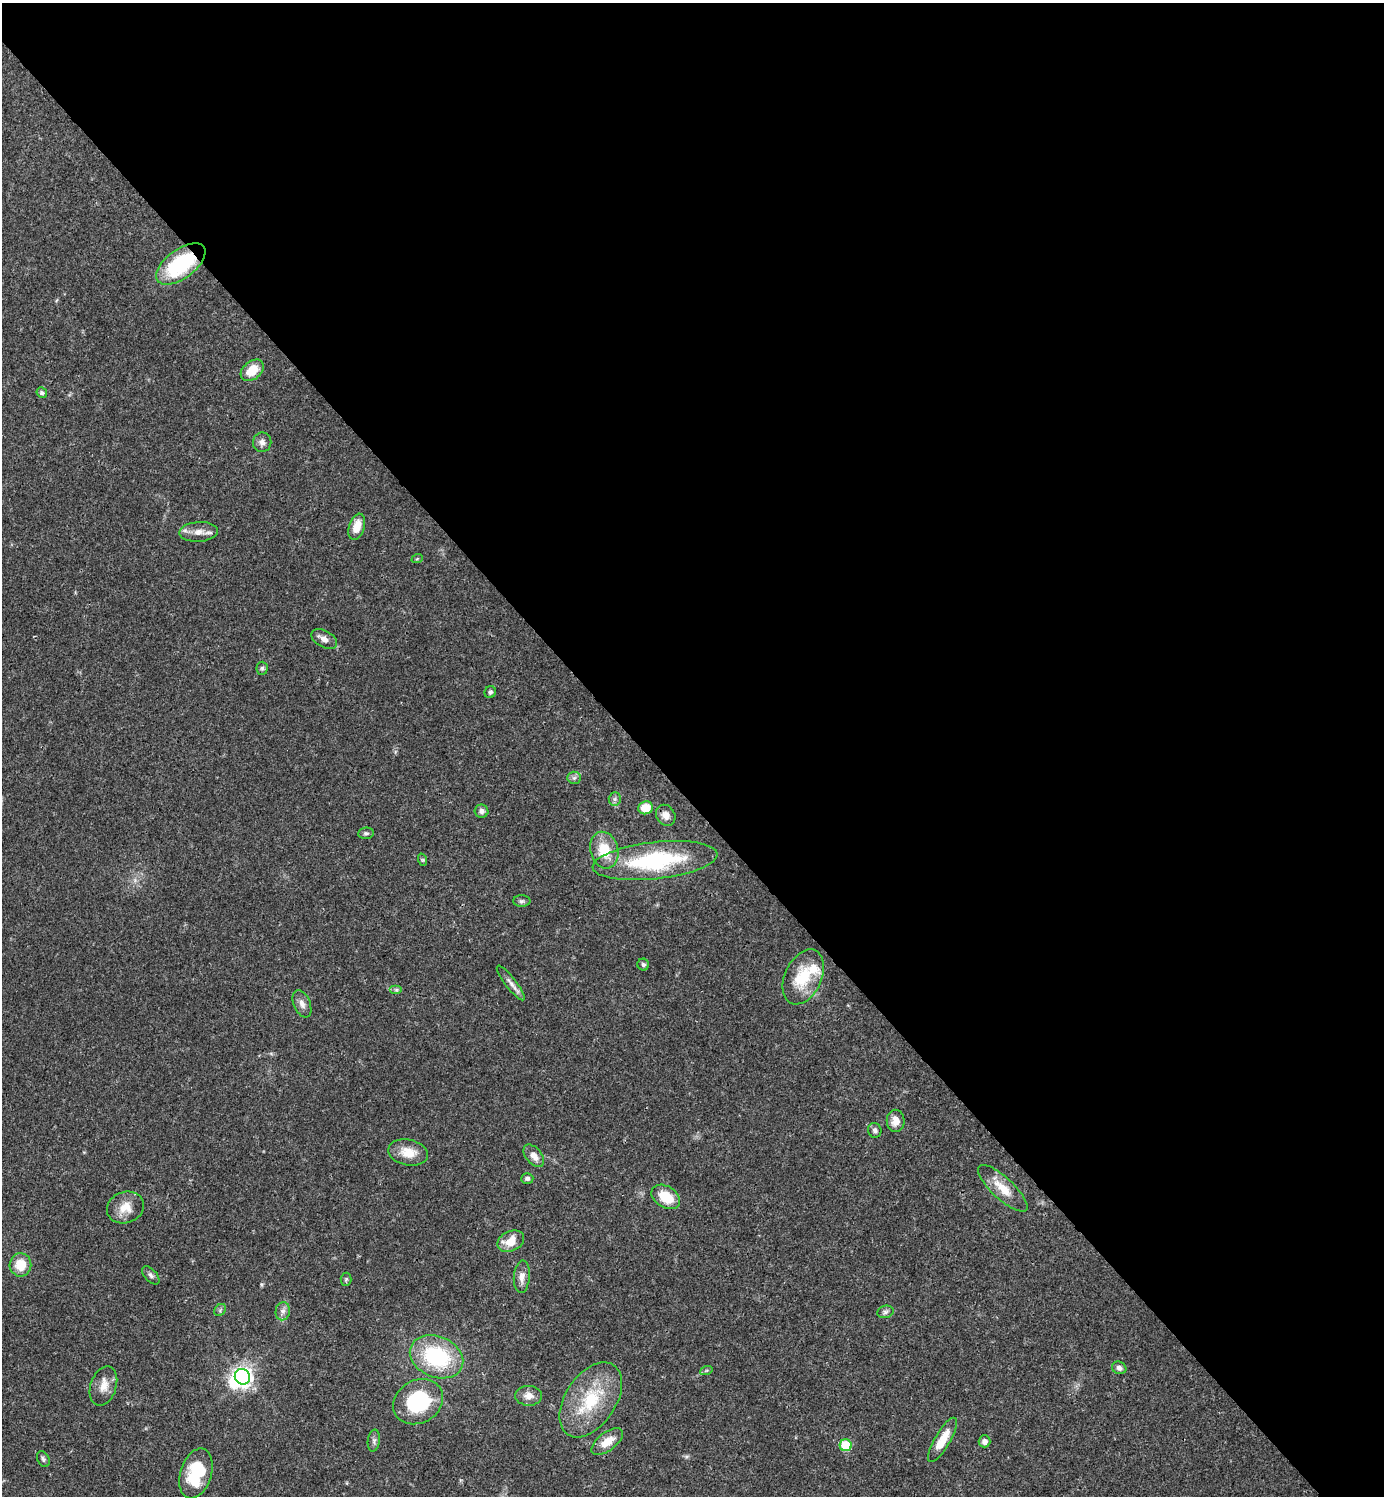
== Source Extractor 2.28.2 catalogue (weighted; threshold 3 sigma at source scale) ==
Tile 3 of 4 x 4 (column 3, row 1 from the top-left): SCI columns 3061-4442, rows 4484-5977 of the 5981 x 5982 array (HDU 1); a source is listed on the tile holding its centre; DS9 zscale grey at full resolution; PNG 1386 x 1498 px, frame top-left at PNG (2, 3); each listed source drawn as its Kron ellipse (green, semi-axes under 4 px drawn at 4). Shown black and unused: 54% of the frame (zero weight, under 3 of 4 exposures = <1% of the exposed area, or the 3 px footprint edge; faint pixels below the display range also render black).
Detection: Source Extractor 2.28.2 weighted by HDU 2 'WHT'; one run over the whole footprint, this tile lists its part. Background 0.0392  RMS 0.0027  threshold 0.012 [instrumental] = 3 sigma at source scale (4.5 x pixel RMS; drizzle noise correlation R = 1.50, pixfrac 1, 0.05/0.05 arcsec/px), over >= 5 px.
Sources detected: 58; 1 inside a brighter object's white glare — neither listed nor drawn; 1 inside a brighter listed object's ellipse — not listed separately; the other 56 listed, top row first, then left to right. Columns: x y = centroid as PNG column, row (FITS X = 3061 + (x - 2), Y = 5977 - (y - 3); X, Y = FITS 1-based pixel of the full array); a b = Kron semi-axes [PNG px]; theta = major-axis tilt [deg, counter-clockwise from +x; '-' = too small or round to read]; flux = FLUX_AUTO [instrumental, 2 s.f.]
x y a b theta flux
181 264 29 14 36 22
252 370 13 9 41 5.2
42 393 5 5 - 0.57
262 442 10 9 - 1.3
357 527 13 7 72 3.8
199 532 19 9 3 2.6
417 559 6 3 19 0.26
324 639 14 8 -29 1.6
262 668 6 5 - 0.57
490 692 6 5 - 0.62
574 778 6 6 - 0.72
615 799 6 6 - 0.73
646 808 7 6 - 4.8
482 811 7 6 - 0.94
666 815 11 9 -57 1.7
366 833 7 6 - 0.57
604 850 19 14 -75 7.3
423 860 6 4 -71 0.37
655 861 63 18 6 29
522 901 9 5 1 0.63
643 965 6 6 - 0.59
803 977 29 18 65 10
511 983 21 5 -52 1.6
396 990 6 4 0 0.51
302 1004 14 8 -67 1.6
896 1121 11 9 -89 2.5
875 1130 7 6 - 0.88
408 1152 20 13 -12 4.5
534 1156 13 8 -49 2.2
527 1178 6 5 - 0.74
1003 1188 32 11 -43 5.3
666 1197 16 10 -33 6.6
125 1207 19 15 20 4.1
511 1241 14 10 26 4.3
20 1265 11 11 - 5.1
151 1275 11 6 -47 0.91
522 1277 16 8 85 2
346 1279 6 5 - 0.46
220 1310 7 5 49 0.52
283 1311 9 7 77 1.3
885 1312 8 6 15 0.75
437 1357 28 20 -23 24
1119 1368 7 6 - 1
706 1371 6 4 20 0.39
242 1377 8 7 - 110
103 1386 20 13 71 3.2
529 1396 13 10 -3 2.1
591 1400 42 25 56 16
418 1402 26 21 30 20
942 1440 25 7 60 5.4
374 1441 11 6 82 0.83
984 1441 6 6 - 1.2
607 1442 18 9 37 4.1
846 1445 6 6 - 9.4
43 1459 8 6 -63 0.66
196 1473 26 15 72 13
Overlapping masked pixels (flux is a lower limit): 1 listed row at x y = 181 264